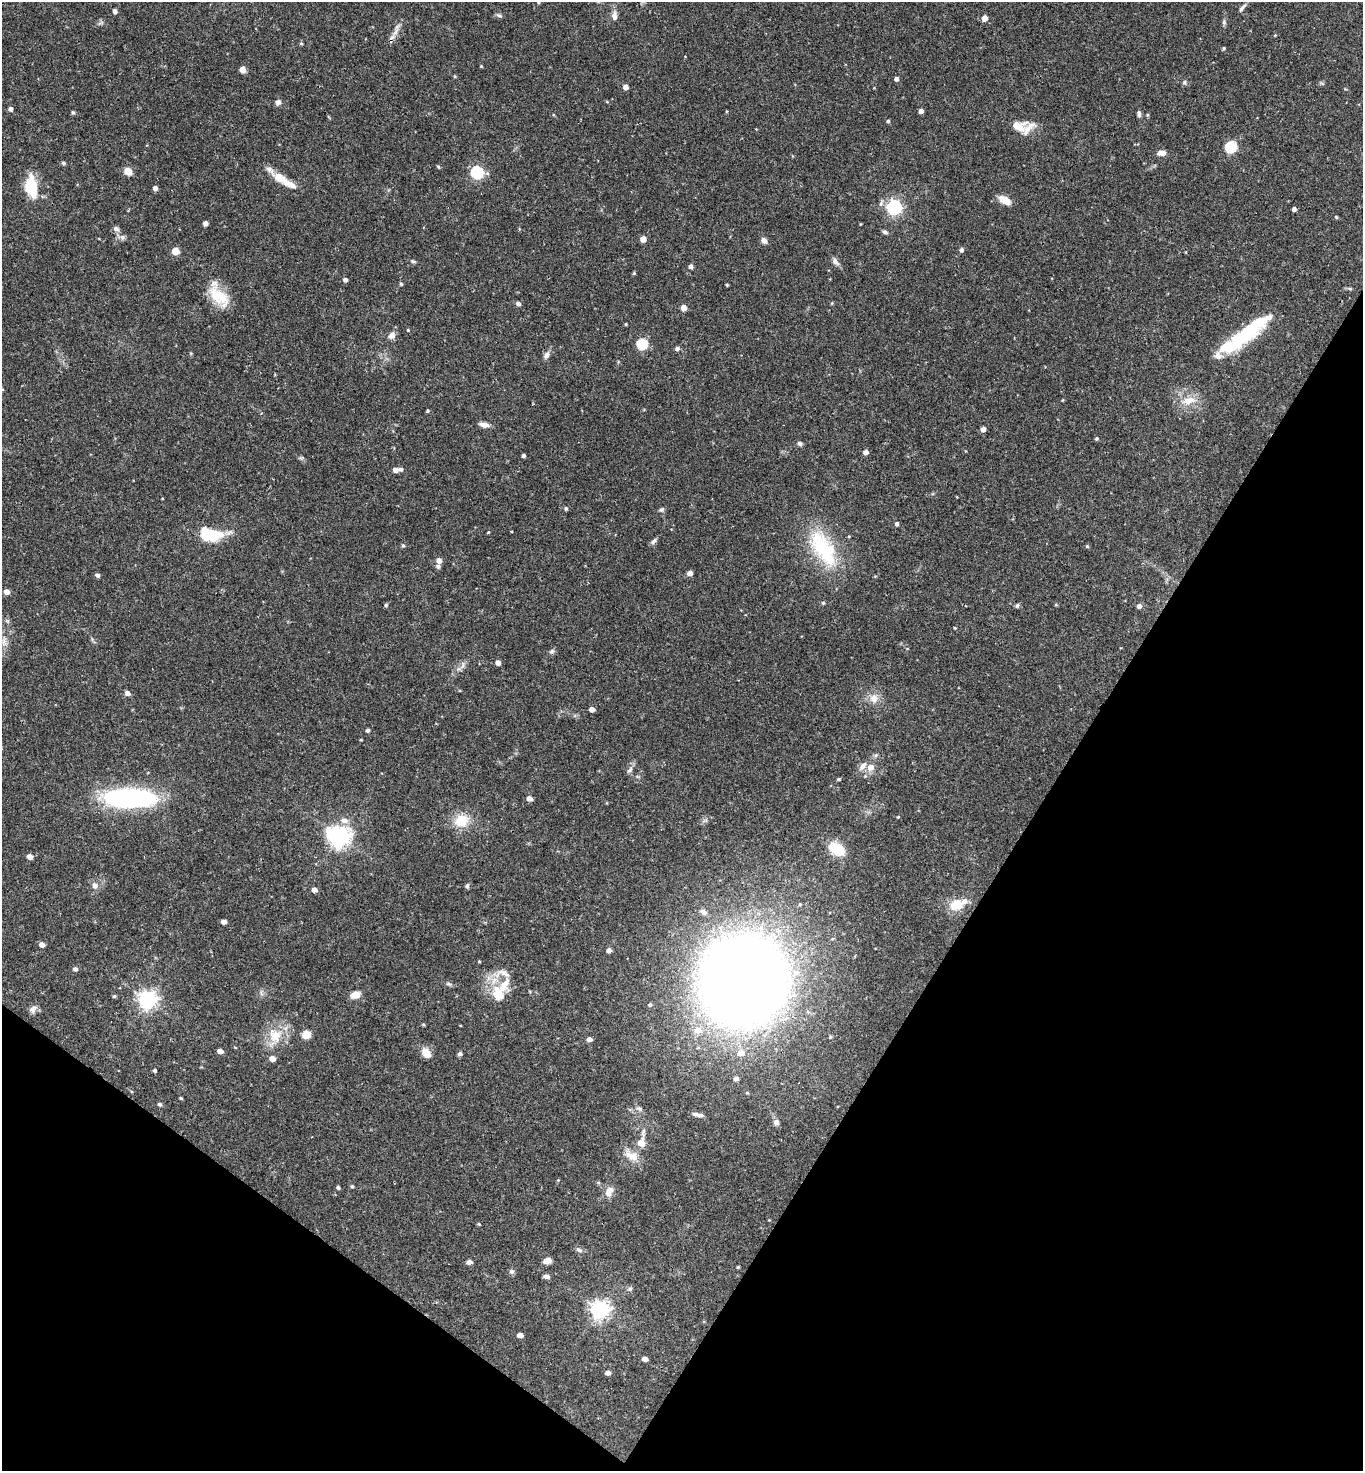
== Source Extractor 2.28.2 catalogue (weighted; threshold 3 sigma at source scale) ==
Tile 15 of 4 x 4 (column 3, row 4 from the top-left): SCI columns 2875-4235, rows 3-1471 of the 5888 x 5882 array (HDU 1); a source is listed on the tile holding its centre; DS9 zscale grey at full resolution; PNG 1365 x 1473 px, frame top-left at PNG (2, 2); no overlay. Shown black and unused: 29% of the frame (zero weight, under 2 of 3 exposures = <1% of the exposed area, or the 3 px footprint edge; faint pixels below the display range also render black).
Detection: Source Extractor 2.28.2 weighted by HDU 2 'WHT'; one run over the whole footprint, this tile lists its part. Background 0.0752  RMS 0.005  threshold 0.0223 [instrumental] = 3 sigma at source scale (4.5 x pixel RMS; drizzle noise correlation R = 1.50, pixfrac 1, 0.05/0.05 arcsec/px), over >= 5 px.
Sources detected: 178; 2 inside a brighter object's white glare — not listed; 7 inside a brighter listed object's ellipse — not listed separately; the other 169 listed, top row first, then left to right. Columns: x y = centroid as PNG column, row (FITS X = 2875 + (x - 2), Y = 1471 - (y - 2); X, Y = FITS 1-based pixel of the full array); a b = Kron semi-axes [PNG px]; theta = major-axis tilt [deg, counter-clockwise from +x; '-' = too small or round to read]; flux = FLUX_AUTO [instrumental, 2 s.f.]
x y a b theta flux
1242 8 16 4 53 1.4
115 11 4 4 - 1.6
499 15 9 4 -18 0.94
614 16 12 7 -87 2.3
984 18 5 5 - 4.1
1224 22 7 5 -71 0.93
396 32 13 6 54 2.9
1275 35 3 3 - 0.38
301 43 5 3 - 0.47
1223 48 4 3 - 0.6
481 66 4 3 - 0.39
243 70 5 4 - 4.6
896 79 4 4 - 1.6
1184 82 6 5 - 1
625 87 4 4 - 2.8
278 102 7 6 - 1.8
10 109 5 4 - 1.4
921 111 4 4 - 2.3
73 112 5 5 - 0.61
1139 114 7 5 -86 1.3
888 121 4 4 - 0.63
1017 126 16 11 -9 6.9
1231 147 6 5 - 48
1162 153 9 6 1 2.8
63 163 5 4 - 0.93
438 167 5 4 - 0.57
270 170 18 6 -49 2.7
128 171 5 5 - 12
477 172 6 6 - 66
279 178 12 7 -31 8
290 184 16 8 -28 4.2
31 187 20 11 -80 19
155 188 4 4 - 2.1
1004 200 12 7 -30 7.3
894 207 6 6 - 120
1294 209 4 4 - 1.7
1336 217 4 4 - 0.44
205 223 4 4 - 2.2
116 229 8 7 - 1.5
885 232 7 5 -26 1
122 237 7 6 - 1.4
643 239 4 4 - 4.8
764 240 7 6 - 2.3
962 250 5 4 - 1.3
175 251 5 5 - 9.8
835 261 11 7 -50 2
413 262 8 4 -9 0.73
691 266 4 4 - 1.8
634 273 4 4 - 0.53
345 280 4 4 - 1.5
401 284 5 4 - 0.76
727 285 3 3 - 0.5
1350 289 6 4 -19 0.66
219 296 33 16 -44 14
832 303 5 3 - 0.43
518 304 5 4 - 1.4
684 308 5 4 - 4.4
626 324 3 3 - 0.42
408 330 4 4 - 0.41
392 335 10 7 54 2.6
1242 336 43 16 39 31
642 344 6 5 - 39
677 349 5 5 - 1.3
546 355 10 7 58 1.9
1189 400 22 11 11 6.8
427 411 4 3 - 0.56
484 425 12 6 -13 2.5
983 429 5 4 - 2.8
1096 439 4 4 - 0.72
800 443 6 5 - 1.1
865 452 5 4 - 2.3
523 456 3 3 - 1.1
401 469 5 5 - 1
395 470 5 5 - 2.7
566 508 5 4 - 0.84
661 510 7 5 40 0.9
897 524 5 4 - 1.3
511 531 3 2 - 0.43
488 532 4 3 - 0.38
210 534 25 14 -9 19
654 541 10 5 47 1.4
403 545 5 4 - 0.62
1087 546 5 4 - 0.53
825 552 46 25 -63 33
439 560 5 5 - 3
438 566 5 5 - 1.4
690 573 5 4 - 2.7
97 575 5 4 - 1.3
7 592 5 4 - 3.4
823 603 4 4 - 0.7
386 605 5 4 - 0.6
1056 605 5 3 - 0.44
1017 606 6 4 71 0.81
1139 606 5 4 - 1.9
955 628 4 3 - 0.38
552 651 7 5 16 1
498 663 5 4 - 2.7
463 665 11 3 79 1.1
127 693 5 5 - 2.1
874 698 13 12 - 4.4
592 709 4 4 - 3
368 730 5 4 - 0.74
361 740 4 2 - 0.42
876 755 6 4 46 0.85
862 766 13 7 49 2.6
870 767 8 7 - 3.7
630 770 10 6 46 1.5
838 779 4 3 - 0.68
129 798 56 18 -1 78
529 798 5 4 - 3.1
344 820 9 7 -13 3.1
461 821 16 13 19 11
339 836 8 7 - 290
837 849 18 12 -35 14
30 857 5 5 - 3.2
95 885 8 8 - 2.3
467 886 5 5 - 0.88
314 890 5 5 - 2.2
956 905 13 10 14 10
703 912 10 7 -28 2.3
224 922 5 4 - 2.5
833 939 4 3 - 0.48
42 944 5 5 - 2.8
609 950 5 4 - 2.1
479 962 4 3 - 0.43
75 969 5 5 - 1.3
743 981 49 48 - 1200
449 984 7 4 -18 0.83
498 994 26 17 -73 12
355 995 10 7 16 4.5
114 996 5 4 - 0.54
147 1000 7 6 - 240
650 1005 5 5 - 0.85
33 1009 11 8 60 2.2
423 1025 5 3 - 0.53
698 1030 9 8 - 4.8
275 1035 22 19 -59 11
306 1035 6 5 - 15
589 1039 5 4 - 2.5
220 1051 5 4 - 3
426 1053 11 8 -56 5.1
741 1053 7 6 - 4.3
460 1054 5 5 - 1
272 1058 5 5 - 3.4
154 1070 4 4 - 0.76
736 1078 5 4 - 1.8
181 1098 4 3 - 0.54
160 1104 5 5 - 0.8
639 1109 9 4 -18 1.2
701 1115 9 5 2 1.4
776 1122 8 7 - 1.8
643 1132 12 5 76 1.6
641 1142 9 8 - 4.5
631 1155 22 11 -27 6
352 1186 4 4 - 0.71
338 1187 4 4 - 0.79
609 1191 15 9 58 3.7
479 1224 5 4 - 0.49
579 1250 9 6 -22 1.4
547 1261 7 5 8 4.1
469 1262 6 5 - 1.6
738 1267 3 3 - 0.47
512 1272 7 6 - 1.2
546 1276 6 4 -11 1.9
630 1289 7 5 45 1.1
600 1309 7 6 - 230
520 1335 5 4 - 3
645 1359 5 4 - 2.6
608 1373 5 4 - 2.1